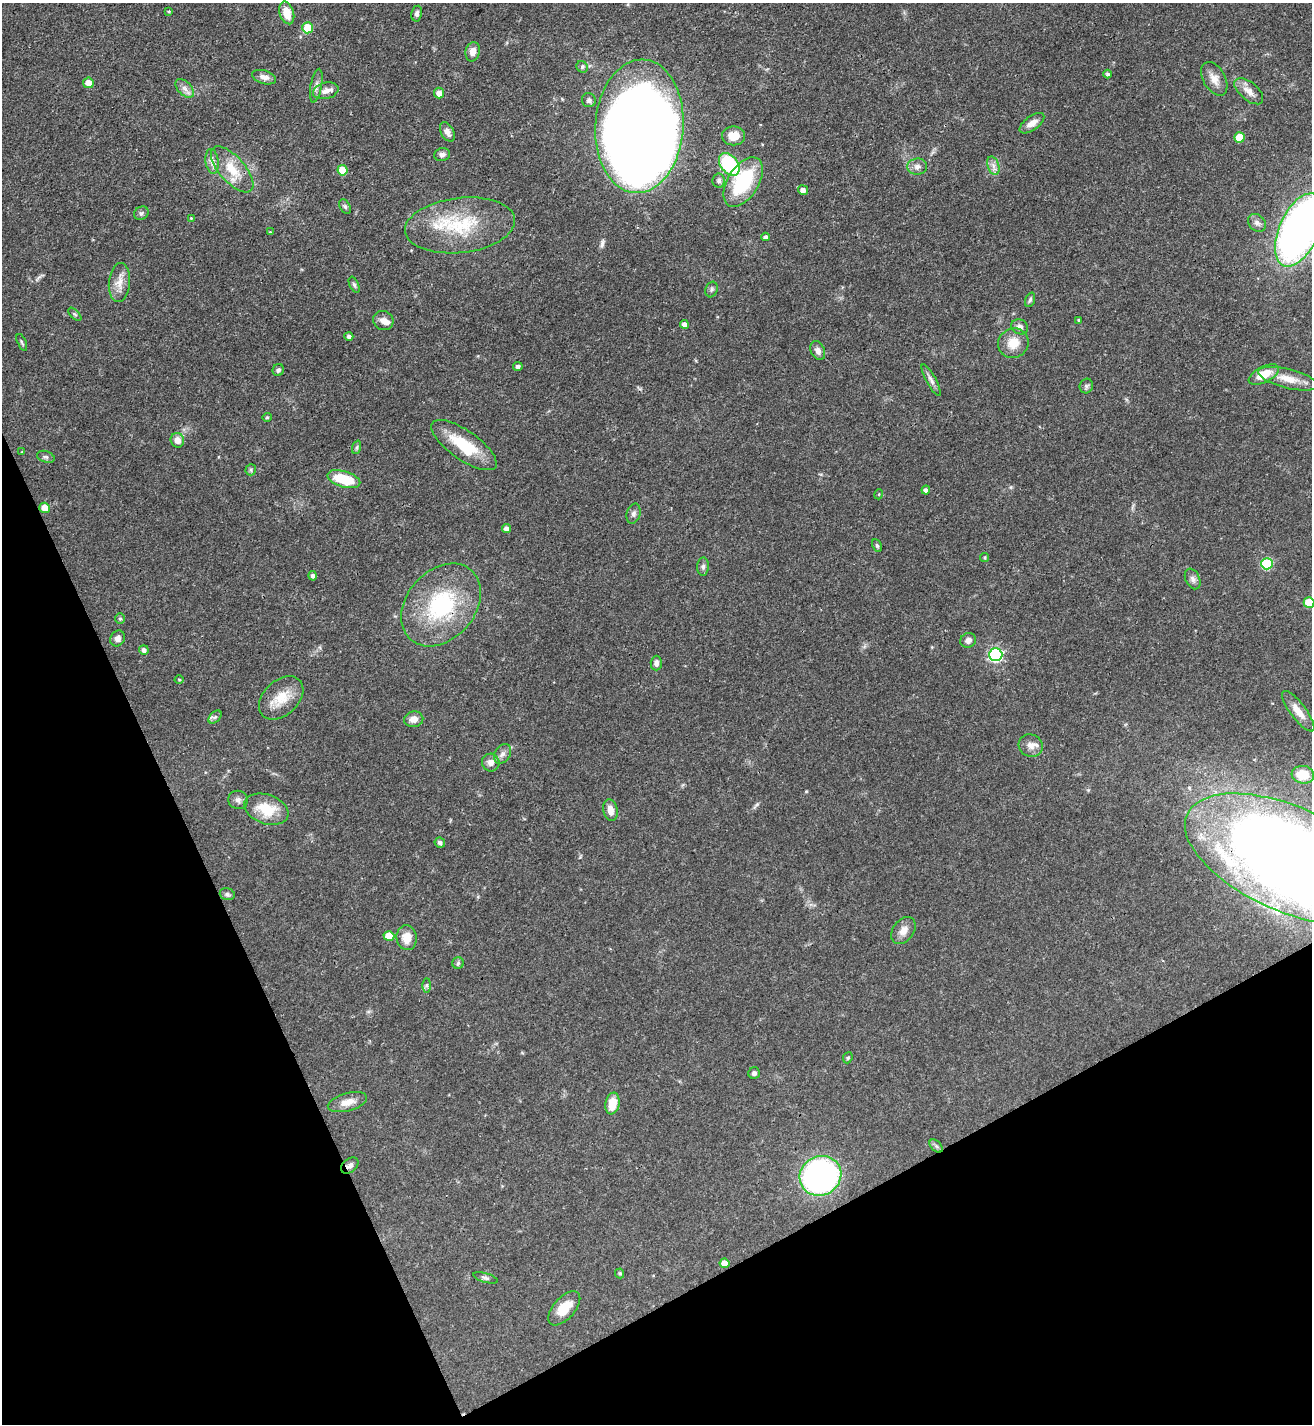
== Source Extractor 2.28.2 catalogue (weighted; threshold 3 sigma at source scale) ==
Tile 14 of 4 x 4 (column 2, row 4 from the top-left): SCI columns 1467-2776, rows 5-1426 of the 5686 x 5696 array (HDU 1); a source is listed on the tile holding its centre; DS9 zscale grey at full resolution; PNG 1314 x 1426 px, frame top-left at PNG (2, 3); each listed source drawn as its Kron ellipse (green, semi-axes under 4 px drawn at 4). Shown black and unused: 24% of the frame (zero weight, under 3 of 4 exposures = <1% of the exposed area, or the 3 px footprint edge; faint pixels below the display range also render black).
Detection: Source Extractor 2.28.2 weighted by HDU 2 'WHT'; one run over the whole footprint, this tile lists its part. Background 0.0597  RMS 0.0039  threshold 0.0174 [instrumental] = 3 sigma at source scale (4.5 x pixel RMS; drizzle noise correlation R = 1.50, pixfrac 1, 0.05/0.05 arcsec/px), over >= 5 px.
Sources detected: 120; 1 inside a brighter object's white glare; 1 long thin detection or spike segment (spike, bleed or trail) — neither listed nor drawn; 2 inside a brighter listed object's ellipse — not listed separately; the other 116 listed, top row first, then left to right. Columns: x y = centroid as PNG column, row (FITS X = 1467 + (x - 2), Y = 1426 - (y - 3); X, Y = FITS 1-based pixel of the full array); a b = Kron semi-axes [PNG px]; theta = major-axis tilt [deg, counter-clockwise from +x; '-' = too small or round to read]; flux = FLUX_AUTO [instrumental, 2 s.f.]
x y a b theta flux
169 12 4 3 - 0.41
287 13 12 7 -72 5.3
417 14 8 5 79 1.2
308 28 5 5 - 12
473 52 10 7 78 2.6
582 67 6 5 - 0.76
1107 74 4 4 - 0.75
264 77 12 6 -17 2.1
1214 79 18 11 -60 3.9
88 83 5 5 - 3.5
316 86 17 5 80 1.9
185 88 11 6 -46 1.9
326 91 13 8 14 2.7
1249 91 17 9 -40 3.4
439 93 5 5 - 2.7
589 100 7 7 - 1.2
1032 123 14 7 36 3.1
639 126 67 44 86 860
447 132 10 6 -62 2.3
734 136 11 9 -1 5.2
1239 137 5 5 - 8.7
442 155 8 6 12 1.4
212 161 13 6 -82 2
729 164 13 8 -51 27
993 166 9 6 -71 1.7
917 167 10 8 5 1.8
232 169 28 12 -48 9.5
342 170 5 5 - 7.8
719 180 7 6 - 1.1
743 182 27 15 58 29
803 190 5 4 - 1.9
345 207 8 5 -63 0.75
141 213 7 6 - 0.9
191 218 3 3 - 0.27
1257 223 10 8 -42 1.6
460 225 55 27 6 28
1299 230 39 20 66 220
270 232 3 3 - 0.3
766 237 4 4 - 0.79
119 283 19 10 85 4.3
354 285 8 4 -65 0.7
711 289 8 6 72 0.94
1030 300 8 4 69 0.79
75 314 8 3 -45 0.54
383 320 10 9 - 2.1
1078 320 3 3 - 0.34
684 324 4 4 - 1.8
1020 327 9 7 -28 1.9
349 336 4 4 - 1.2
22 342 9 3 -66 0.57
1013 343 15 14 - 6.1
818 351 10 7 -66 2
518 366 5 4 - 1.2
278 370 6 5 - 0.87
1264 374 16 8 27 7.2
1288 379 30 9 -14 6.4
931 380 18 5 -61 1.7
1086 386 7 6 - 0.87
267 417 4 4 - 0.4
177 440 7 6 - 3.1
464 445 38 14 -35 15
357 447 7 4 71 0.7
22 452 4 3 - 0.3
46 457 9 5 -18 0.91
251 470 6 5 - 0.65
344 479 17 8 -16 14
926 490 4 4 - 1.2
879 494 5 3 - 0.36
45 508 5 5 - 4.6
634 514 10 7 73 1.3
507 529 4 4 - 1.8
877 545 6 4 -62 0.64
985 557 4 4 - 0.48
1267 564 6 5 - 25
703 567 9 6 88 1.2
313 576 4 4 - 1.1
1193 579 11 7 -65 1.6
1309 602 5 5 - 12
441 605 46 34 49 38
120 619 5 5 - 0.57
118 638 8 7 - 1.9
968 640 8 7 - 1.6
144 650 5 4 - 1.3
996 655 6 6 - 66
656 663 7 5 88 1.5
179 680 4 3 - 0.3
281 698 26 17 43 8.7
1298 711 24 8 -53 4.5
215 717 8 5 44 0.89
414 719 9 7 12 2.9
1031 746 12 11 - 2.8
503 754 10 7 57 1.8
491 763 9 8 - 2.2
1303 775 11 9 -5 7.3
238 800 10 9 - 1.6
266 809 23 14 -20 11
610 810 11 7 -79 3.1
440 843 5 5 - 1.2
1288 859 111 52 -24 850
227 894 8 5 -16 0.9
903 931 15 10 53 3.2
389 936 5 5 - 7.5
407 938 12 10 -85 5.1
458 963 6 5 - 0.64
427 985 7 4 90 0.72
848 1058 6 4 67 0.61
754 1073 6 5 - 1
347 1102 20 9 15 3.9
612 1104 11 7 80 6.9
936 1146 8 5 -45 0.89
350 1165 10 6 38 1.5
820 1176 21 19 31 140
724 1263 5 4 - 4.6
620 1273 5 4 - 0.59
486 1278 12 4 -16 1.1
564 1308 21 10 49 7
Overlapping masked pixels (flux is a lower limit): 3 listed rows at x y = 441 605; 1288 859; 350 1165
Isophote crosses this tile's border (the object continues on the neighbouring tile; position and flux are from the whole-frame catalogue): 4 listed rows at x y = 1299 230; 1288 379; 1309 602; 1288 859